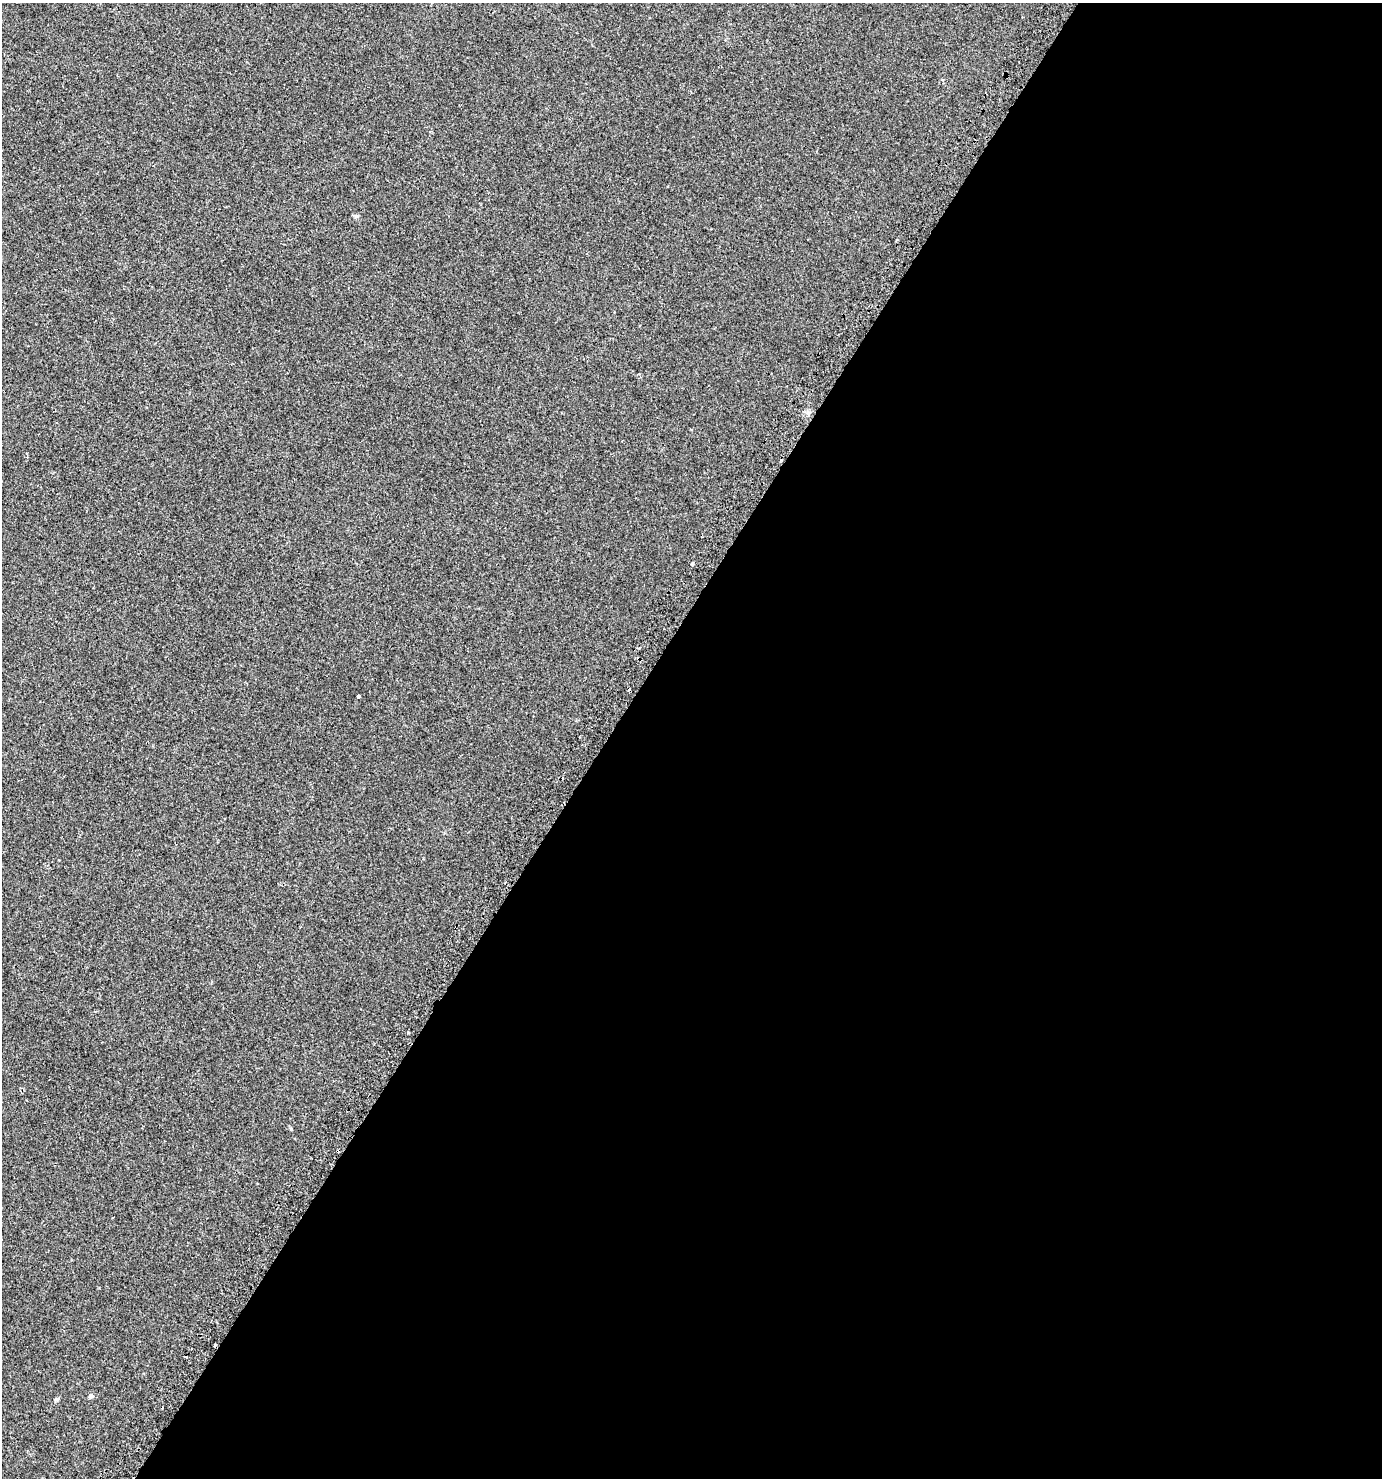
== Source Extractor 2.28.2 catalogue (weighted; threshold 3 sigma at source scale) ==
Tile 12 of 4 x 4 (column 4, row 3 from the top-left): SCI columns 4383-5762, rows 1525-3000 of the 6073 x 6015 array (HDU 1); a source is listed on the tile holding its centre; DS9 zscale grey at full resolution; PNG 1384 x 1480 px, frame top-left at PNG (2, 3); no overlay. Shown black and unused: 56% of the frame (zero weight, under 2 of 3 exposures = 3% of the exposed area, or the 3 px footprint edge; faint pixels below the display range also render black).
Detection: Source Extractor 2.28.2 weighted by HDU 2 'WHT'; one run over the whole footprint, this tile lists its part. Background 0.00326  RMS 0.0043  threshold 0.0195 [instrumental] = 3 sigma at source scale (4.5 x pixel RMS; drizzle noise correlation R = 1.50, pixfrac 1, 0.0396/0.0396 arcsec/px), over >= 5 px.
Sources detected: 10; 4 cosmic-ray / hot-pixel residue — not listed; the other 6 listed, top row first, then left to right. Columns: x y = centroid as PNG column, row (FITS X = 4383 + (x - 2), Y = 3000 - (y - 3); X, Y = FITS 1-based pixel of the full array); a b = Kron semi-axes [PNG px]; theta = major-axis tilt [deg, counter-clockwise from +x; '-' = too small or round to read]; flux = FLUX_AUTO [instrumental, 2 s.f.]
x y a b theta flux
692 564 3 3 - 1.4
639 648 3 3 - 0.97
358 696 3 3 - 3.8
291 1129 5 4 - 0.43
91 1396 6 5 - 1.1
57 1399 7 4 24 0.57